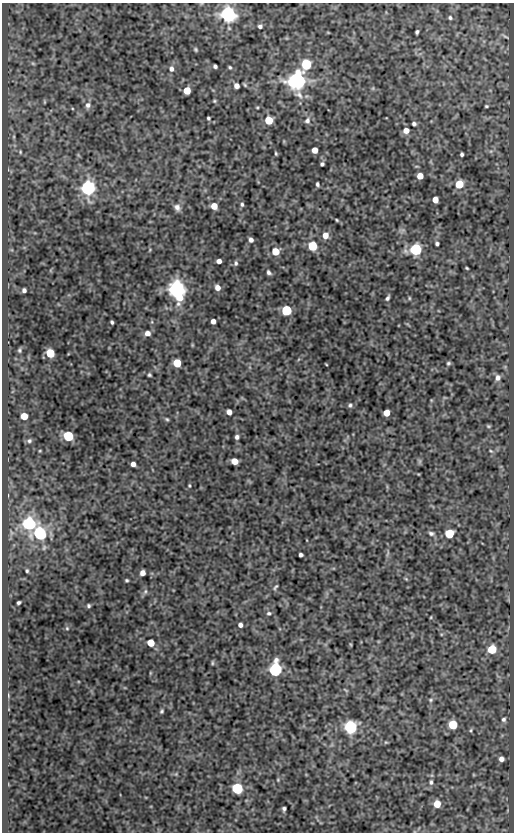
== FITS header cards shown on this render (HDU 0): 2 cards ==
NAXIS1  =                  512
NAXIS2  =                  830

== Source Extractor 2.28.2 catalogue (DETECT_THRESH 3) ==
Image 512 x 830 px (HDU 0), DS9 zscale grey, 1 PNG px = 1 image px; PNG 516 x 834 px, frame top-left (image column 1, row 830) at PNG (2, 3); no overlay
Background 67.1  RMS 0.59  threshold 1.76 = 3 sigma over >= 5 px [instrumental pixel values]
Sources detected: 123; all 123 listed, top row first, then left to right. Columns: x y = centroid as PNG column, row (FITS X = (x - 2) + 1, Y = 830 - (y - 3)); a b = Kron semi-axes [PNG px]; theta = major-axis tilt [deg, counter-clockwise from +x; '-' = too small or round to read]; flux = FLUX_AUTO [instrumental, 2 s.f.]
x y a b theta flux
228 14 6 6 - 20000
450 18 5 4 - 67
260 26 4 4 - 93
417 32 4 3 - 72
505 36 9 3 -30 53
196 49 4 4 - 53
33 63 6 4 -2 55
306 64 6 6 - 3400
215 66 4 4 - 82
230 67 4 3 - 52
171 69 7 6 - 140
297 81 9 7 3 26000
245 85 6 3 -55 49
236 86 5 4 - 200
373 88 6 3 72 39
187 90 5 5 - 740
214 101 5 4 - 46
44 102 5 3 - 36
88 105 9 7 79 160
486 106 3 3 - 45
208 118 4 3 - 56
269 120 5 5 - 1200
307 120 8 7 - 140
414 124 4 4 - 95
406 130 6 6 - 290
315 150 5 5 - 410
20 152 6 4 -72 46
276 153 3 2 - 47
462 154 4 3 - 74
322 164 4 4 - 74
420 176 5 5 - 440
317 184 4 3 - 78
459 184 6 5 - 1000
88 188 6 6 - 16000
435 200 5 5 - 410
242 204 5 4 - 72
214 206 5 5 - 520
177 207 9 7 -57 190
337 220 5 3 - 41
325 235 6 5 - 370
251 240 5 4 - 140
437 244 4 4 - 84
312 246 5 5 - 2400
416 249 6 6 - 6800
149 250 5 3 - 37
276 252 5 5 - 1100
219 261 5 4 - 190
236 263 7 5 82 86
467 268 3 2 - 42
269 272 6 4 -46 94
217 288 6 5 - 250
24 290 4 4 - 100
177 290 7 6 - 26000
387 298 6 4 62 89
409 298 5 3 - 42
287 310 5 5 - 3900
213 321 4 4 - 200
112 322 4 3 - 69
152 322 6 3 -72 46
147 333 6 5 - 240
192 345 5 3 - 37
19 350 6 4 81 59
50 353 6 5 - 1500
177 363 5 5 - 1300
448 363 5 4 - 64
326 364 3 2 - 28
149 375 4 3 - 60
498 378 8 6 82 180
431 400 5 3 - 33
350 405 6 5 - 79
229 412 5 4 - 250
387 413 5 5 - 560
24 416 5 5 - 830
167 419 5 4 - 56
488 426 6 4 -21 51
68 436 6 5 - 3400
237 437 5 4 - 110
29 441 6 5 - 84
491 451 6 4 -43 51
234 461 5 5 - 550
420 461 7 4 -90 71
133 464 4 4 - 180
189 486 5 3 - 43
29 524 6 6 - 9000
40 533 6 6 - 11000
431 533 8 6 -8 100
449 534 5 5 - 2000
388 554 9 3 69 64
301 555 4 4 - 100
27 571 4 3 - 59
142 573 5 4 - 250
406 579 5 4 - 41
127 580 3 3 - 53
275 587 7 3 52 60
145 591 7 5 70 93
19 603 4 3 - 70
89 606 4 4 - 66
269 613 6 5 - 75
431 617 5 3 - 32
240 625 4 4 - 150
67 628 5 4 - 49
151 643 5 5 - 920
350 644 5 3 - 33
492 649 6 5 - 1700
212 663 6 4 85 51
275 669 8 6 69 9200
150 673 6 3 72 33
346 690 8 2 -40 33
8 695 6 3 -89 45
431 700 6 5 - 62
162 711 6 4 64 61
503 719 6 6 - 100
453 725 5 5 - 1900
350 727 6 6 - 9700
471 730 5 4 - 54
386 742 6 4 17 46
501 759 5 5 - 200
176 774 5 5 - 49
278 780 4 3 - 36
431 782 7 5 -90 100
237 788 6 5 - 5400
437 804 5 5 - 810
284 809 4 3 - 80